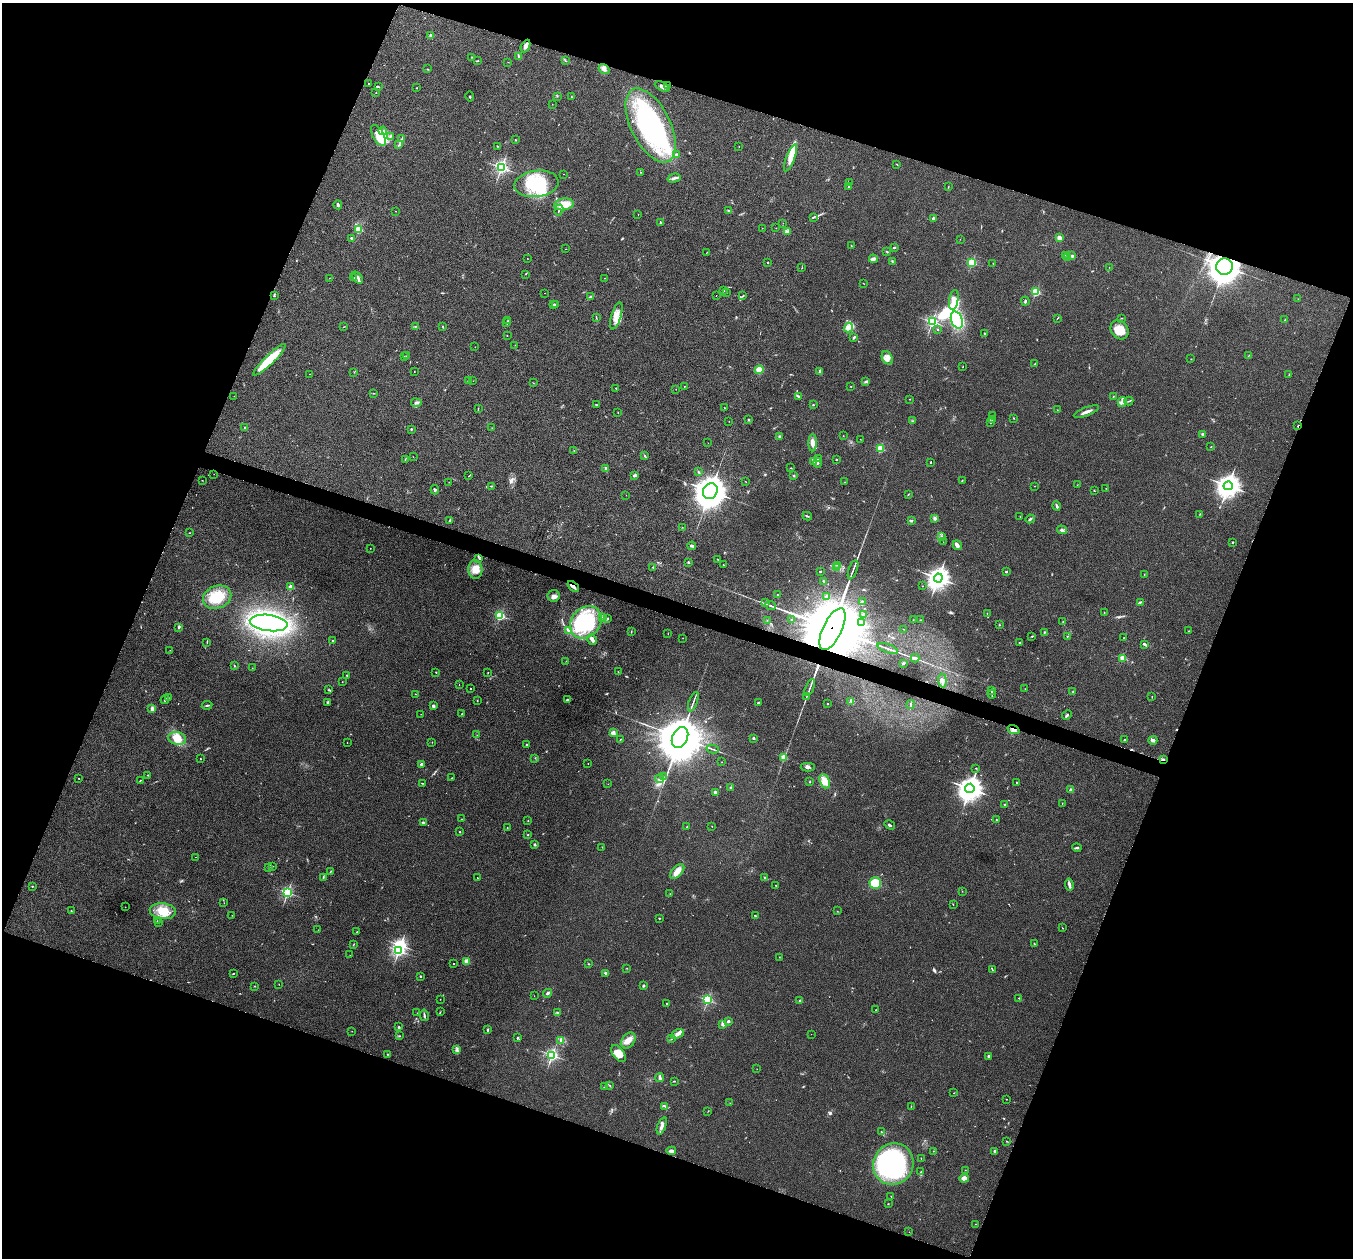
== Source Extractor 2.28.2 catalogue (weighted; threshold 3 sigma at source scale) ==
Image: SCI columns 16-5416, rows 146-5167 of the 5434 x 5444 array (HDU 1 of 3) = the unmasked area's bounding box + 8 px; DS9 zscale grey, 4 x 4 block average (1 PNG px = mean of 4 x 4 image px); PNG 1355 x 1260 px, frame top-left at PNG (2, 3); each listed source drawn as its Kron ellipse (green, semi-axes under 4 px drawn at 4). Shown black and unused: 40% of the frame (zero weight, under 3 of 4 exposures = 2% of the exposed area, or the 3 px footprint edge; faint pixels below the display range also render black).
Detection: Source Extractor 2.28.2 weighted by HDU 2 'WHT'. Background 0.106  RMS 0.013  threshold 0.0569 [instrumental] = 3 sigma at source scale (4.5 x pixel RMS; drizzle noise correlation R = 1.50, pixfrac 1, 0.05/0.05 arcsec/px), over >= 5 px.
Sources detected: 546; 3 too faint to see at this stretch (4 x 4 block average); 11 inside a brighter object's white glare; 5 cosmic-ray / hot-pixel residue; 2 long thin detections or spike segments (spike, bleed or trail) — neither listed nor drawn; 10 coinciding with a brighter row at this scale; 49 inside a brighter listed object's ellipse — not listed separately; the other 466 listed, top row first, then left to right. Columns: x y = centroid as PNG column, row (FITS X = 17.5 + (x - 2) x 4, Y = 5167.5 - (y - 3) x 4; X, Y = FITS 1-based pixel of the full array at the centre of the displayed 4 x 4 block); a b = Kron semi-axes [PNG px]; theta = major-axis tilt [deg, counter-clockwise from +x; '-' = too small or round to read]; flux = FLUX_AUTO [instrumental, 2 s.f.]
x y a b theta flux
431 35 2 2 - 71
526 46 6 3 64 27
472 57 2 2 - 2.6
518 57 2 2 - 3.2
565 60 3 2 - 5.4
478 61 3 2 - 4.2
508 62 2 2 - 2.2
428 69 3 2 - 3.6
604 69 6 4 -35 28
369 83 2 2 - 2.9
667 85 3 2 - 4.9
379 87 4 2 - 5.1
662 87 8 3 -28 23
417 88 2 2 - 3
376 92 2 2 - 2.4
557 96 2 2 - 3.6
470 97 5 2 - 4.8
572 97 2 2 - 2.5
552 104 2 2 - 1.5
651 125 40 19 -64 1100
383 131 4 2 - 12
378 135 11 5 -62 66
390 136 3 2 - 9
402 139 4 2 - 13
515 140 2 2 - 12
399 145 3 2 - 6
498 146 2 2 - 2.8
739 147 2 2 - 1.3
677 155 4 3 - 9.9
790 158 14 4 68 85
897 164 3 2 - 2.7
501 167 2 2 - 2100
641 172 2 2 - 2.7
564 174 2 2 - 1
674 178 6 2 15 18
850 183 3 2 - 3.2
536 184 22 13 7 320
849 187 4 2 - 6.3
948 187 2 2 - 1.9
564 204 10 6 8 120
338 205 4 3 - 12
559 210 6 2 73 9.6
396 211 2 2 - 2
729 211 3 2 - 11
638 214 2 2 - 1.5
813 217 3 2 - 6.7
933 218 3 3 - 12
660 222 3 2 - 5.4
783 223 2 2 - 1.2
762 228 2 2 - 1.5
776 228 2 2 - 2.4
358 229 2 2 - 430
787 232 4 3 - 15
351 238 2 2 - 26
1060 238 3 2 - 33
960 239 2 2 - 1.1
851 246 2 2 - 4.6
894 247 2 2 - 13
566 249 2 2 - 1.7
887 252 2 2 - 3.3
706 253 2 2 - 2.3
1066 255 2 2 - 2
1072 256 2 2 - 61
527 258 2 2 - 1.7
1068 258 2 2 - 3.6
873 259 4 2 - 31
768 262 2 2 - 19
892 262 2 2 - 3.6
972 263 2 2 - 650
993 264 2 2 - 4.2
1109 267 2 2 - 2.1
1225 267 8 8 - 7900
802 268 2 2 - 2.1
526 274 2 2 - 1.8
329 278 2 2 - 1.6
354 278 2 2 - 2.5
358 278 7 3 -50 17
604 278 2 2 - 2.3
863 283 2 2 - 2
724 291 2 2 - 1.9
1036 292 2 2 - 560
545 293 2 2 - 1.8
726 293 2 2 - 2.1
274 296 3 2 - 7.4
716 296 2 2 - 1.3
743 296 4 2 - 5.8
590 297 2 2 - 4.2
1298 299 2 2 - 1.4
954 300 10 4 80 40
1025 301 4 2 - 7.5
554 305 2 2 - 55
556 305 2 2 - 11
616 316 14 5 73 65
596 317 3 2 - 3.8
1057 318 3 2 - 3.4
1121 318 2 2 - 3.4
508 320 3 2 - 7.9
957 320 9 5 -71 450
1284 320 2 2 - 2.5
932 322 2 2 - 1300
506 323 3 2 - 5.8
415 326 2 2 - 5
343 327 2 2 - 1.7
443 327 2 2 - 4.4
848 328 5 4 - 40
938 329 2 2 - 4.3
1120 330 10 8 -52 100
985 334 2 2 - 10
507 335 2 2 - 3.2
854 337 3 2 - 12
515 345 2 2 - 1.4
475 347 2 2 - 1.4
404 356 2 2 - 1.7
407 356 2 2 - 3.4
1248 356 2 2 - 2.4
887 358 7 5 -61 40
1191 359 2 2 - 3.1
269 360 22 4 44 260
1035 364 3 2 - 3.1
963 367 2 2 - 2.6
759 370 4 4 - 53
414 371 2 2 - 4.4
820 371 3 2 - 7.8
354 372 2 2 - 2.2
309 374 2 2 - 1.5
1289 374 3 2 - 3.7
468 381 2 2 - 3.4
473 381 2 2 - 1.5
866 381 3 2 - 17
533 383 2 2 - 2
684 386 2 2 - 4.4
851 386 2 2 - 2.3
616 388 2 2 - 11
676 389 2 2 - 1.9
374 393 2 2 - 3.2
234 396 2 2 - 2.5
798 396 4 2 - 7.2
1113 397 2 2 - 3.1
909 399 2 2 - 3.6
1129 401 4 2 - 5.9
1122 402 5 2 - 19
416 403 5 2 - 11
596 405 2 2 - 4.1
813 405 2 2 - 4
478 408 3 2 - 3.4
725 408 2 2 - 3.6
1057 410 2 2 - 1.6
1086 412 13 2 21 33
618 413 2 2 - 1.8
993 415 2 2 - 2.7
1013 418 2 2 - 2.4
749 420 3 2 - 4.6
992 420 2 2 - 2.8
729 421 2 2 - 1.5
913 421 3 2 - 7.7
990 423 2 2 - 4.1
1298 426 2 2 - 18
245 428 2 2 - 7.9
492 428 2 2 - 2.9
411 429 2 2 - 7
1203 434 2 2 - 17
779 436 2 2 - 43
843 436 2 2 - 2.3
860 439 2 2 - 1.4
708 443 2 2 - 2
813 443 8 3 -90 43
1211 447 2 2 - 2.1
880 449 2 2 - 440
574 451 2 2 - 2.4
645 456 4 2 - 8
413 457 2 2 - 1.1
818 458 4 2 - 6
405 459 3 2 - 2.5
836 459 2 2 - 19
814 462 3 2 - 12
930 462 2 2 - 5.3
818 463 5 2 - 11
606 468 4 2 - 13
791 468 2 2 - 3.4
698 472 3 2 - 7.4
214 474 2 2 - 1.8
635 475 3 2 - 21
469 476 3 2 - 3.5
794 476 2 2 - 5.9
202 480 2 2 - 2.4
962 481 2 2 - 4.1
449 482 2 2 - 1.4
746 482 2 2 - 1.7
845 482 2 2 - 3.4
1077 485 2 2 - 1.6
491 486 2 2 - 4.8
1034 486 2 2 - 1.9
1228 486 4 4 - 4600
1106 488 2 2 - 2
435 490 4 2 - 11
1094 490 2 2 - 3.3
710 491 8 7 - 12000
626 495 2 2 - 1.1
908 495 2 2 - 2.5
1057 506 5 2 - 13
1200 514 2 2 - 3.5
807 516 5 2 - 6.9
1020 517 2 2 - 1.4
935 518 2 2 - 87
1030 519 5 2 - 9.9
450 520 4 2 - 7.9
912 521 2 2 - 4.6
682 527 2 2 - 2.6
1062 530 5 3 - 15
190 533 2 2 - 2.2
942 536 4 2 - 7.4
943 542 2 2 - 1.9
1232 542 2 2 - 5.7
957 545 5 3 - 24
692 546 4 2 - 19
370 548 2 2 - 1.8
479 559 2 2 - 4
718 559 2 2 - 2.9
688 562 2 2 - 26
723 565 2 2 - 2.7
838 565 2 2 - 1.9
653 567 2 2 - 4
837 567 2 2 - 2.4
475 569 9 7 -86 80
853 570 10 2 70 18
820 572 2 2 - 7.1
1006 572 2 2 - 6.6
1144 574 2 2 - 3
938 578 4 4 - 3800
824 581 2 2 - 4.9
573 586 7 2 -40 27
922 586 2 2 - 2
291 587 2 2 - 220
777 595 2 2 - 8.2
554 596 6 5 - 29
217 597 14 11 22 190
827 597 4 3 - 14
862 601 2 2 - 8.9
765 602 2 2 - 5.4
1140 602 2 2 - 4
771 605 5 2 - 9.9
1104 612 2 2 - 2.6
987 613 2 2 - 2.4
864 614 3 2 - 8
500 616 2 2 - 880
602 618 2 2 - 5
607 619 2 2 - 30
767 620 2 2 - 2.5
792 620 3 2 - 6
913 620 2 2 - 2.8
920 620 2 2 - 1.9
586 622 18 14 50 550
862 622 4 2 - 10
1063 622 2 2 - 3
269 623 19 8 -7 1800
1000 625 2 2 - 3.3
178 628 2 2 - 4.1
832 629 23 9 64 65000
903 629 2 2 - 2.7
569 630 4 2 - 11
1189 631 2 2 - 1.3
631 632 3 2 - 5.1
1044 632 2 2 - 9
668 634 2 2 - 1.9
1032 636 2 2 - 5.4
1067 637 2 2 - 4.3
1124 637 2 2 - 2.2
683 638 2 2 - 2.1
333 640 2 2 - 6.8
592 640 5 3 - 31
1020 642 3 2 - 4.5
207 643 2 2 - 1.6
1144 644 2 2 - 6.9
888 648 11 2 -20 19
170 650 2 2 - 2
915 658 4 3 - 15
1123 658 2 2 - 290
566 661 2 2 - 1.5
903 664 3 2 - 8.3
234 666 2 2 - 5.4
252 668 2 2 - 1.5
436 672 2 2 - 3.6
618 672 2 2 - 2.4
488 673 2 2 - 2.7
347 675 2 2 - 6.7
942 681 7 2 -86 17
342 682 2 2 - 2.5
459 684 2 2 - 1.5
810 687 9 2 68 19
470 688 2 2 - 11
1025 689 2 2 - 1.3
329 690 3 2 - 7.2
991 690 3 2 - 7.8
1073 691 2 2 - 4
415 694 2 2 - 2.2
992 694 4 2 - 6.7
1152 696 2 2 - 2
806 697 3 2 - 5.3
168 698 2 2 - 2.6
165 700 4 2 - 7
477 700 2 2 - 2.9
567 700 3 2 - 12
327 702 2 2 - 10
693 702 10 2 70 17
851 702 3 2 - 7.8
758 703 2 2 - 38
828 703 2 2 - 4
911 704 4 2 - 7.3
207 705 5 2 - 8.7
433 706 2 2 - 76
152 708 4 2 - 12
421 714 2 2 - 1.6
462 714 2 2 - 15
1067 715 5 2 - 9.6
1013 730 6 3 -21 26
613 733 2 2 - 71
477 735 2 2 - 1.5
680 737 11 7 65 45000
177 738 9 6 -15 110
753 738 2 2 - 44
620 739 2 2 - 3
1124 740 2 2 - 6.3
1153 740 4 3 - 22
347 742 2 2 - 2.3
432 742 2 2 - 2
526 745 2 2 - 17
713 749 6 2 -12 9.3
784 757 2 2 - 300
535 758 2 2 - 2.5
200 759 2 2 - 7.5
1164 760 3 2 - 13
722 762 2 2 - 2.3
588 763 2 2 - 3.4
421 764 2 2 - 51
808 767 7 3 2 17
976 768 2 2 - 8.2
148 775 2 2 - 8.5
663 777 2 2 - 3
79 778 2 2 - 5.8
451 778 2 2 - 2.8
660 779 4 2 - 11
140 780 3 2 - 4.2
825 781 7 4 -68 86
810 782 2 2 - 3.6
422 783 2 2 - 4
1017 783 2 2 - 6.2
608 784 2 2 - 0.93
730 788 3 2 - 10
970 788 5 4 - 5800
1071 790 2 2 - 110
715 792 3 2 - 15
1062 803 2 2 - 2.1
1005 805 2 2 - 11
462 819 2 2 - 2.1
996 819 2 2 - 4.1
528 820 2 2 - 2.4
423 822 4 2 - 12
890 825 5 2 - 10
712 826 2 2 - 2.5
687 827 2 2 - 24
507 828 2 2 - 2.8
460 832 2 2 - 4.9
528 835 2 2 - 5.1
535 844 2 2 - 57
602 847 2 2 - 1.9
1077 848 4 2 - 11
196 857 2 2 - 1.7
272 866 2 2 - 2.5
269 867 2 2 - 3.5
330 872 3 2 - 3.6
677 872 9 5 47 62
323 877 4 2 - 6
765 877 2 2 - 7.5
477 878 2 2 - 3.7
875 883 6 5 - 260
1069 884 6 2 -80 25
776 885 2 2 - 3.9
32 886 2 2 - 2.2
962 891 2 2 - 2
287 893 2 2 - 1200
670 894 2 2 - 1.4
224 903 2 2 - 1.5
953 904 2 2 - 2.4
125 907 2 2 - 1.6
71 911 2 2 - 10
163 911 13 8 -7 140
837 911 2 2 - 2.1
232 915 2 2 - 2.2
755 916 2 2 - 12
659 918 2 2 - 4.6
157 921 2 2 - 1.8
158 923 2 2 - 2.6
1062 928 3 2 - 2.2
318 930 2 2 - 1.7
357 932 2 2 - 3.9
353 944 2 2 - 2.9
1034 944 2 2 - 2.5
399 951 2 2 - 1200
350 955 2 2 - 0.96
779 957 2 2 - 1.8
467 962 2 2 - 260
453 964 2 2 - 4.1
588 964 2 2 - 3
627 968 2 2 - 2.1
992 970 3 2 - 4
233 973 2 2 - 4.3
606 973 4 3 - 14
420 976 2 2 - 17
279 984 2 2 - 4.6
255 986 2 2 - 6.5
643 986 2 2 - 50
548 993 4 2 - 19
534 996 2 2 - 1.5
1019 998 2 2 - 8.6
440 999 2 2 - 1.9
708 1000 2 2 - 980
800 1001 2 2 - 9.4
667 1004 2 2 - 5.9
876 1010 2 2 - 2.6
440 1012 2 2 - 3.4
558 1012 2 2 - 6
417 1013 2 2 - 2.2
424 1015 6 2 -79 10
728 1021 2 2 - 63
723 1024 2 2 - 88
399 1027 2 2 - 9.2
487 1030 3 2 - 7
352 1031 2 2 - 1.5
677 1034 7 4 26 29
811 1034 2 2 - 1.1
399 1036 2 2 - 3.8
517 1037 2 2 - 3.3
672 1039 2 2 - 6.1
561 1040 4 3 - 15
628 1040 9 6 54 61
457 1050 3 2 - 6.6
387 1054 2 2 - 5.3
619 1054 10 5 -53 85
552 1055 2 2 - 1600
988 1056 3 2 - 9
757 1069 2 2 - 1.9
660 1077 4 2 - 18
675 1081 3 2 - 4.5
609 1085 2 2 - 3.5
605 1087 2 2 - 2.8
954 1093 2 2 - 2
1007 1099 2 2 - 1.8
730 1103 2 2 - 1.9
665 1106 3 2 - 6.3
911 1107 3 2 - 3.6
708 1111 2 2 - 2.6
662 1126 9 3 70 32
881 1132 2 2 - 3.8
1007 1141 2 2 - 2.9
671 1151 5 4 - 17
933 1151 2 2 - 2
995 1151 2 2 - 45
921 1158 2 2 - 2.6
893 1164 21 20 - 1200
965 1170 2 2 - 1.8
921 1172 2 2 - 3.4
964 1178 5 4 - 39
891 1196 2 2 - 5
888 1204 2 2 - 2.9
975 1224 2 2 - 3.6
909 1232 2 2 - 1.2
Overlapping masked pixels (flux is a lower limit): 7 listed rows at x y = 667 85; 1225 267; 1298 426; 573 586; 832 629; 1013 730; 1164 760
Diffuse or blended objects may show on this block-average render without a row.